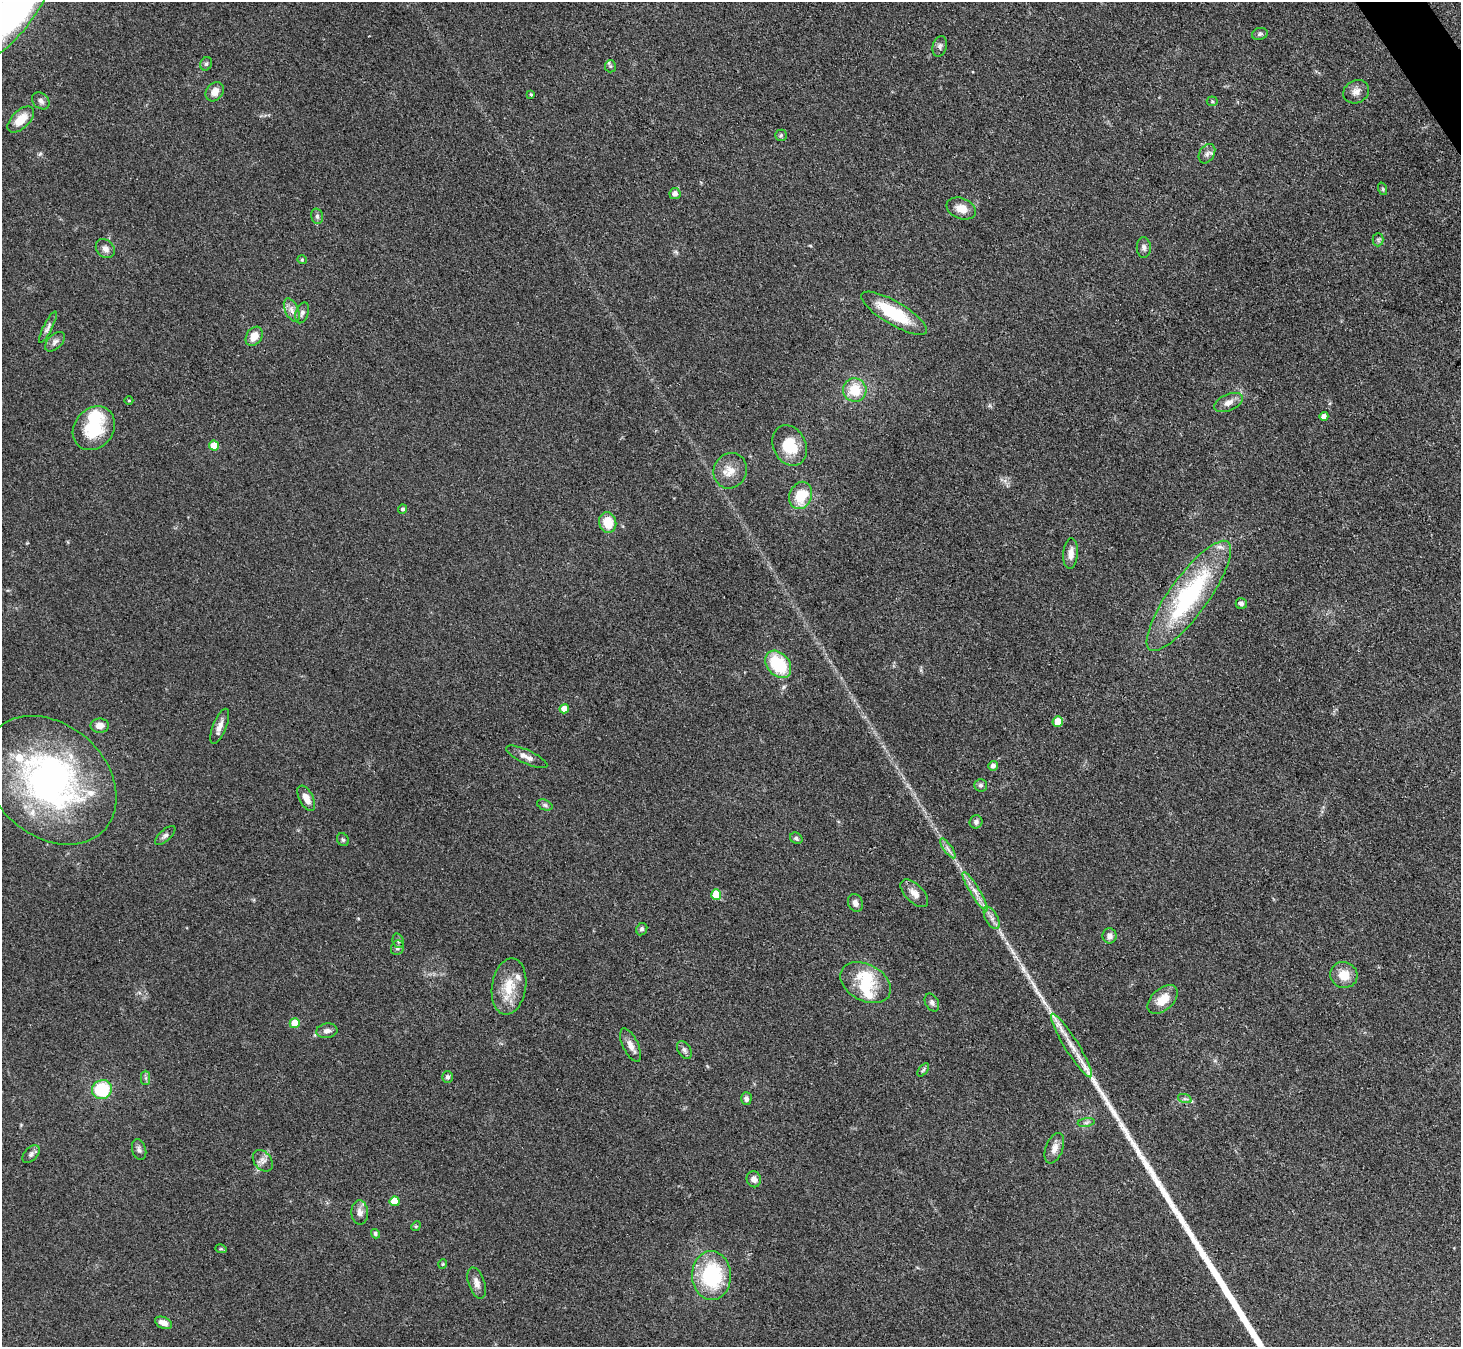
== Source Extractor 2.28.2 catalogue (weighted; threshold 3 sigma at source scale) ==
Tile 10 of 4 x 4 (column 2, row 3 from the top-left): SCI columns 1462-2920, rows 1640-2984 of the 5841 x 5833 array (HDU 1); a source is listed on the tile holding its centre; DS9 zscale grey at full resolution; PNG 1463 x 1349 px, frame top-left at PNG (2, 2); each listed source drawn as its Kron ellipse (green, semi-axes under 4 px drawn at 4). Shown black and unused: <1% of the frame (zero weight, under 3 of 4 exposures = <1% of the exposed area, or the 3 px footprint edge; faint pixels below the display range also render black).
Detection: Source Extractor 2.28.2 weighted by HDU 2 'WHT'; one run over the whole footprint, this tile lists its part. Background 0.0668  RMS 0.0054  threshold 0.0244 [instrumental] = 3 sigma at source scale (4.5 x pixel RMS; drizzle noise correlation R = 1.50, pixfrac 1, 0.05/0.05 arcsec/px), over >= 5 px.
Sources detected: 107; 1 inside a brighter object's white glare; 2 long thin detections or spike segments (spike, bleed or trail) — neither listed nor drawn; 7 inside a brighter listed object's ellipse — not listed separately; the other 97 listed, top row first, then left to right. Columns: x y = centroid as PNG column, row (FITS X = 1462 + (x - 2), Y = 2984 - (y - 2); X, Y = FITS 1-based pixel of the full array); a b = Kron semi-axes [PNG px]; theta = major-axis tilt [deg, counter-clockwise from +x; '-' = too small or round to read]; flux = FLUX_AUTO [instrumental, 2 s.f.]
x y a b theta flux
15 6 65 22 55 250
1260 34 8 6 17 1.2
940 46 10 7 74 1.9
206 64 7 5 62 1.1
610 66 6 5 - 1
215 92 10 8 52 4.7
1356 92 13 11 29 3.9
531 94 4 3 - 0.76
41 101 10 7 -42 2.2
1212 101 5 5 - 0.73
21 119 16 9 44 8.7
781 135 6 5 - 1
1207 154 10 7 59 2.2
1383 189 6 4 -72 0.68
675 194 5 5 - 3
961 209 15 10 -20 6.4
317 216 8 6 -75 1.4
1378 240 7 5 88 1.1
1144 247 10 7 -89 2
105 249 10 8 -44 2.9
302 260 5 4 - 0.61
292 310 12 6 -65 3.3
302 313 11 6 71 1.9
894 313 37 11 -31 28
48 327 17 4 64 2.1
254 336 10 7 57 6.3
55 342 12 7 43 2.3
855 390 12 11 - 14
129 400 4 3 - 0.48
1228 402 15 8 24 3.9
1324 416 4 4 - 2.4
94 428 23 19 51 25
214 445 5 5 - 11
790 445 21 16 -64 16
730 471 18 16 64 7.6
801 495 14 11 69 16
403 509 4 4 - 1.2
608 522 10 8 -77 11
1071 554 15 7 86 4.2
1189 596 66 19 54 76
1241 604 6 5 - 1.6
778 664 15 11 -51 28
564 709 5 4 - 5.1
1058 722 5 5 - 10
100 726 9 7 0 4.2
220 726 18 6 68 3.8
527 757 22 7 -25 4
993 766 5 5 - 2
50 780 74 56 -42 170
981 785 6 6 - 1.2
306 798 14 7 -63 5.3
545 805 8 5 -20 1.2
976 822 7 6 - 1.8
165 835 13 5 42 1.8
796 838 6 5 - 1.2
343 840 7 5 -56 1
948 848 12 3 -55 1.6
975 892 22 4 -59 4.8
914 893 17 9 -46 4.7
716 895 5 5 - 14
855 903 9 7 -68 2.8
992 918 12 6 -61 2.8
642 929 6 5 - 1.1
1109 936 7 7 - 2.5
398 941 7 5 -71 1.1
397 948 7 6 - 1.4
1344 975 14 13 - 8.6
866 983 27 18 -29 16
509 987 28 17 81 14
1163 1000 18 10 41 9.2
932 1002 9 6 -62 1.7
295 1023 5 5 - 9.6
327 1031 10 7 9 2.7
630 1045 18 7 -65 3.9
1071 1046 37 7 -58 9.4
684 1050 10 6 -58 1.8
923 1070 8 4 53 1.1
448 1077 6 5 - 1.6
146 1078 7 4 90 1.2
102 1090 10 9 - 29
746 1099 6 5 - 1.6
1185 1099 7 4 -18 1.1
1086 1122 8 4 9 1.2
1054 1148 16 8 69 4
139 1150 10 7 -74 1.8
31 1154 10 6 46 1.7
263 1161 12 8 -53 3
754 1179 8 7 - 2.6
395 1201 5 5 - 11
360 1212 12 8 -87 3.3
416 1226 5 4 - 0.6
375 1234 5 4 - 1.1
221 1249 6 3 -17 0.57
443 1264 5 4 - 0.56
711 1275 24 19 -89 44
477 1283 16 8 -71 3.6
163 1323 9 5 -23 3.9
Isophote crosses this tile's border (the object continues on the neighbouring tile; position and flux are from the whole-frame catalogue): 1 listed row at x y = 15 6